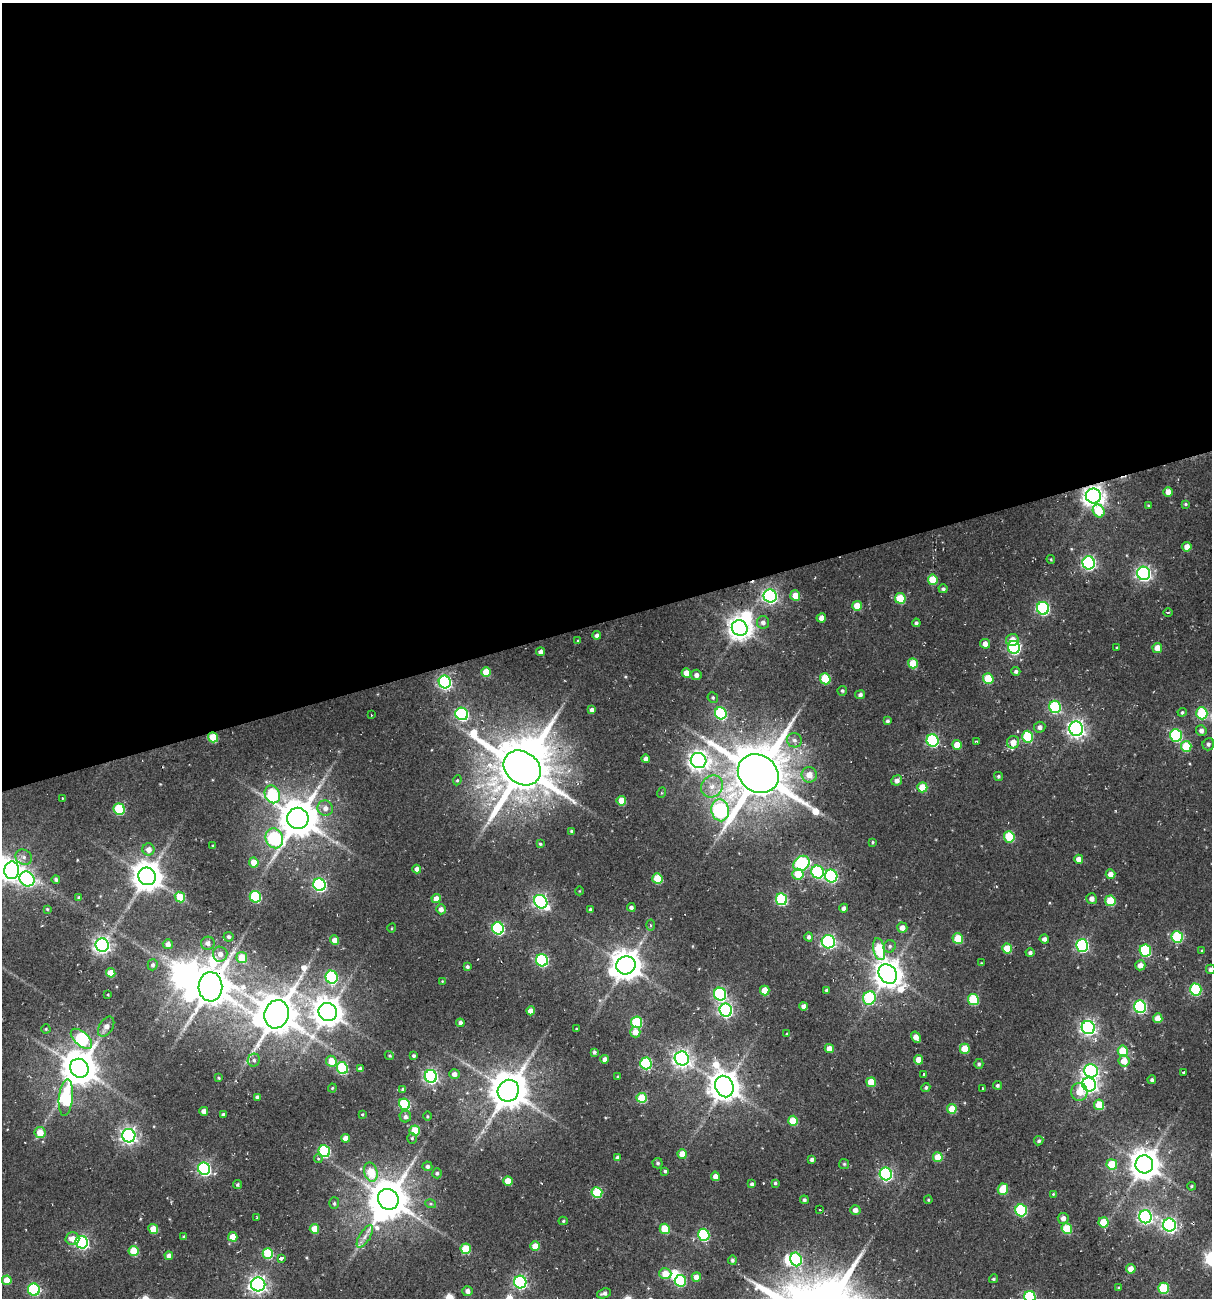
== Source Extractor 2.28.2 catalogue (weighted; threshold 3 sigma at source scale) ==
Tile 2 of 4 x 4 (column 2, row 1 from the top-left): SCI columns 1869-3078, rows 3964-5259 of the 5595 x 6465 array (HDU 1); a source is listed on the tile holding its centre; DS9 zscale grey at full resolution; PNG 1214 x 1300 px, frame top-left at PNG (2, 3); each listed source drawn as its Kron ellipse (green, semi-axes under 4 px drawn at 4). Shown black and unused: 48% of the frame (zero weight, under 2 of 3 exposures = <1% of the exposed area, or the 3 px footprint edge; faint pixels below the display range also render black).
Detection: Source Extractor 2.28.2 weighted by HDU 2 'WHT'; one run over the whole footprint, this tile lists its part. Background 0.0392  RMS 0.0067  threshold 0.0302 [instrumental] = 3 sigma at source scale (4.5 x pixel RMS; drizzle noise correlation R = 1.50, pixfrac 1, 0.0396/0.0396 arcsec/px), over >= 5 px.
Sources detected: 310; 8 inside a brighter object's white glare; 3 cosmic-ray / hot-pixel residue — neither listed nor drawn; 1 inside a brighter listed object's ellipse — not listed separately; the other 298 listed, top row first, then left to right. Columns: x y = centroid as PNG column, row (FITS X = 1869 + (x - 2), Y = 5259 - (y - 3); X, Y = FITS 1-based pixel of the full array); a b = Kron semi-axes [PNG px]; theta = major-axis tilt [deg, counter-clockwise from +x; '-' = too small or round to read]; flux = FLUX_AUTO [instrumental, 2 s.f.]
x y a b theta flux
1168 492 5 4 - 6.1
1093 496 7 7 - 510
1185 504 4 3 - 0.92
1148 505 3 3 - 0.68
1099 511 6 5 - 19
1187 547 5 4 - 6.7
1051 559 4 4 - 0.71
1089 563 6 6 - 140
1144 573 7 6 - 200
933 580 5 5 - 17
943 589 4 4 - 1.5
795 595 5 5 - 9.3
770 596 7 6 - 180
900 598 5 5 - 23
857 606 5 4 - 9.9
1043 608 6 6 - 110
1168 612 4 3 - 0.73
821 618 5 4 - 4.1
763 622 6 6 - 2.9
916 623 4 4 - 1.5
740 628 8 7 - 620
597 635 4 4 - 2.5
1012 640 6 6 - 6.9
578 641 3 3 - 0.87
985 644 5 4 - 4.7
1014 647 6 6 - 110
1116 648 3 2 - 1
1157 648 5 5 - 6.6
541 652 4 4 - 3.5
913 663 5 5 - 16
1016 671 4 4 - 1.9
486 672 5 4 - 13
686 673 5 4 - 7.5
696 675 5 5 - 3.1
825 679 5 5 - 33
988 679 5 5 - 25
445 682 6 6 - 150
842 691 5 4 - 1.4
860 695 5 4 - 2.2
713 698 5 5 - 1.1
1055 707 6 6 - 65
592 710 4 4 - 2.4
1182 712 4 4 - 1.1
721 713 6 5 - 68
1202 713 6 5 - 44
462 714 6 6 - 110
371 715 2 2 - 0.45
887 721 4 3 - 1.4
1040 727 6 5 - 3
1076 729 7 7 - 280
1201 730 5 5 - 3.4
1176 735 6 6 - 77
213 737 5 5 - 19
1027 737 6 5 - 42
794 740 7 7 - 2.9
933 740 6 6 - 92
976 741 4 2 - 0.57
1013 742 6 6 - 7.3
1208 744 6 5 - 2
957 745 5 4 - 9.9
1186 746 5 5 - 24
646 759 4 4 - 3.5
699 760 8 7 - 400
522 768 20 16 -36 4000
758 774 21 18 -36 4100
809 775 7 7 - 7.9
998 776 5 4 - 1.2
457 780 5 4 - 0.91
897 780 5 5 - 3.2
712 786 11 10 - 7.8
922 787 5 5 - 16
661 793 5 3 - 0.66
272 794 9 7 -67 56
62 798 2 2 - 0.68
621 801 5 4 - 13
325 808 8 7 - 4.6
119 809 6 5 - 38
720 810 11 8 -78 140
298 818 10 10 - 2000
571 831 4 3 - 0.86
1009 837 6 5 - 35
274 838 10 8 -66 93
873 842 4 4 - 0.84
540 844 4 4 - 1
213 846 3 3 - 0.9
148 849 6 6 - 5.1
24 857 9 7 -33 3.2
1079 859 4 4 - 4.9
254 862 5 4 - 9.6
801 863 9 7 37 91
417 869 4 4 - 3.4
12 870 9 7 84 450
818 872 6 6 - 65
798 874 5 5 - 18
1111 874 5 4 - 4.7
147 876 9 8 - 1100
831 876 6 6 - 100
657 878 5 5 - 23
27 879 8 7 - 180
56 879 4 4 - 1.6
319 885 6 6 - 140
579 891 4 3 - 0.49
180 897 5 5 - 18
255 897 6 5 - 54
79 898 4 3 - 1.9
436 899 4 4 - 6.6
781 899 6 5 - 60
1091 899 5 5 - 3.9
1110 901 5 5 - 22
541 902 7 6 - 190
631 907 4 4 - 2.4
844 908 4 4 - 3
47 909 4 4 - 0.73
441 909 5 4 - 3.5
590 909 3 3 - 1.1
650 925 5 4 - 1.1
392 928 5 3 - 0.6
498 928 6 6 - 85
902 928 5 5 - 4.9
228 937 5 5 - 1.4
809 937 4 4 - 2
1177 937 6 5 - 55
958 939 5 5 - 21
1044 939 4 4 - 3
334 940 5 4 - 5.7
828 942 7 6 - 140
208 943 7 6 - 3.1
168 944 5 5 - 4.7
102 945 6 6 - 280
1082 945 6 6 - 110
890 946 6 6 - 1.7
1007 948 5 5 - 15
879 949 11 6 -77 38
1145 950 6 5 - 63
1202 951 4 3 - 0.71
1030 953 4 4 - 1.9
220 954 7 7 - 4.6
242 958 5 5 - 16
542 960 6 6 - 93
981 963 3 3 - 0.49
153 965 5 5 - 1.8
626 965 10 9 - 1100
1140 965 5 5 - 5
467 967 4 3 - 1.6
1211 969 5 4 - 2.4
111 973 5 4 - 13
888 974 10 8 -51 960
332 977 6 6 - 81
442 981 4 3 - 0.55
210 987 15 12 89 2000
765 990 5 4 - 12
826 990 3 3 - 1.1
1196 990 6 5 - 61
720 994 6 6 - 110
108 995 3 2 - 0.51
869 998 7 6 - 58
973 999 6 5 - 41
804 1006 4 4 - 4.6
1140 1007 6 6 - 110
726 1010 6 6 - 170
531 1011 4 4 - 5.7
328 1012 9 9 - 1000
277 1014 14 12 71 2200
1158 1018 5 4 - 8.2
637 1022 6 5 - 42
460 1023 4 4 - 3
106 1027 11 6 58 4.3
1088 1027 6 6 - 210
46 1029 4 4 - 0.93
576 1029 3 2 - 0.53
635 1032 5 5 - 6.7
787 1034 4 3 - 0.7
916 1037 6 4 -60 5.9
81 1039 13 7 -42 84
829 1049 4 4 - 7
965 1049 5 5 - 15
1123 1051 5 5 - 22
594 1052 4 4 - 1.7
389 1056 5 4 - 0.96
414 1056 3 3 - 1.4
682 1058 7 7 - 310
605 1059 4 4 - 3.7
254 1060 6 6 - 2.2
919 1060 5 4 - 7.3
331 1061 6 5 - 12
1124 1061 6 5 - 10
646 1063 6 5 - 64
979 1064 5 4 - 1.5
79 1068 10 9 - 1700
342 1068 6 5 - 51
360 1069 4 4 - 2.6
1091 1071 7 6 - 140
1184 1072 3 3 - 2.2
454 1074 5 5 - 3.2
924 1074 4 2 - 0.93
431 1076 6 6 - 170
618 1077 3 3 - 0.84
218 1078 3 3 - 0.81
1152 1080 4 4 - 1.5
871 1082 5 5 - 14
1089 1084 7 6 - 260
997 1085 4 4 - 1.4
724 1087 11 8 -67 1200
926 1087 4 4 - 1.3
332 1088 4 3 - 0.74
982 1088 3 3 - 1.1
403 1089 4 4 - 1.3
508 1091 11 10 - 1900
1079 1092 9 8 - 11
257 1097 4 3 - 2.1
66 1098 18 7 84 72
642 1098 5 5 - 26
404 1104 6 5 - 55
1099 1105 5 5 - 18
952 1109 5 5 - 14
204 1111 4 4 - 5
223 1114 4 3 - 1.3
362 1114 4 3 - 0.71
427 1116 4 3 - 0.67
405 1117 6 5 - 2.3
793 1121 5 5 - 22
415 1130 5 5 - 17
40 1132 5 5 - 12
129 1136 7 6 - 260
345 1138 4 4 - 5.3
412 1138 5 4 - 1.1
1039 1141 5 4 - 1.7
324 1151 6 5 - 67
682 1154 5 4 - 10
938 1157 5 5 - 13
618 1158 4 4 - 2.9
318 1159 4 4 - 1.8
812 1159 4 3 - 2.2
658 1163 5 5 - 1.4
844 1164 5 5 - 0.95
1112 1164 5 5 - 23
1144 1164 9 9 - 1100
427 1166 5 5 - 1.9
204 1169 6 6 - 150
665 1171 3 3 - 1.1
371 1172 10 6 -76 22
437 1173 5 5 - 1.7
886 1174 6 6 - 120
715 1176 4 4 - 4.7
508 1181 5 4 - 11
775 1183 4 3 - 1.2
752 1184 4 3 - 1.7
238 1185 4 4 - 1.2
1191 1186 4 3 - 0.82
1003 1189 5 5 - 18
597 1193 5 5 - 33
1053 1194 4 3 - 0.64
388 1199 11 10 - 2000
804 1200 4 4 - 1.5
928 1200 4 3 - 0.78
334 1203 6 5 - 1.3
431 1204 5 3 - 0.84
819 1209 3 3 - 1.6
855 1210 5 4 - 4.1
1021 1210 6 5 - 70
1145 1217 6 6 - 170
256 1218 3 2 - 0.55
1063 1218 5 5 - 4.1
563 1221 5 4 - 1
1103 1222 5 5 - 15
1169 1225 6 6 - 190
153 1229 5 4 - 14
314 1229 5 4 - 15
665 1229 5 5 - 18
1067 1229 5 5 - 26
704 1235 6 5 - 66
365 1236 13 5 58 4
184 1237 4 4 - 1.2
233 1237 5 4 - 9
72 1239 7 6 - 5.9
82 1242 6 6 - 150
535 1246 4 4 - 9.2
466 1249 5 5 - 24
134 1251 5 5 - 20
268 1254 5 5 - 36
169 1256 4 4 - 3.3
281 1258 4 3 - 4.6
796 1259 7 5 -69 64
732 1260 4 4 - 1.6
1131 1269 4 4 - 6.8
665 1274 6 5 - 11
696 1277 5 4 - 5.8
993 1279 5 4 - 1.1
7 1280 5 4 - 11
680 1281 6 5 - 47
520 1282 6 6 - 140
258 1284 7 7 - 290
1119 1288 3 3 - 0.69
1164 1288 5 5 - 39
34 1290 6 6 - 75
468 1291 5 5 - 3.6
604 1293 7 4 18 2.3
1030 1297 6 5 - 62
Overlapping masked pixels (flux is a lower limit): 4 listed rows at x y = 1093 496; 213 737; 210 987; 508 1091
Isophote crosses this tile's border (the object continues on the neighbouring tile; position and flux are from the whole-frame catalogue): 3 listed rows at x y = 12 870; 1211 969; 1030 1297